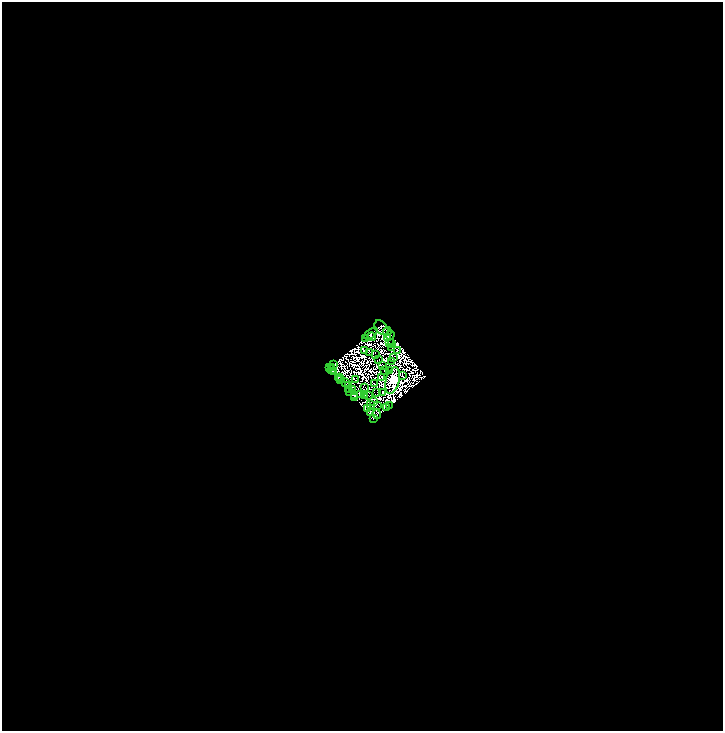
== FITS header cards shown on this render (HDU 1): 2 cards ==
NAXIS1  =                 1442
NAXIS2  =                 1458

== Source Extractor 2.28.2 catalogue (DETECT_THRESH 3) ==
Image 1442 x 1458 px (HDU 1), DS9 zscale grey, zoomed out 1/2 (1 PNG px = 2 x 2 image px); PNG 725 x 733 px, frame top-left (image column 2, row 1458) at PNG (2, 2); each listed source drawn as its Kron ellipse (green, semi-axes under 4 px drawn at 4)
Background 0.0257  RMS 2.2e-05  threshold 6.46e-05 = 3 sigma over >= 5 px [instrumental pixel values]
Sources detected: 183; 128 cannot appear on this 1/2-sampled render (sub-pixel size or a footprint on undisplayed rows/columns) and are neither listed nor drawn; the other 55 listed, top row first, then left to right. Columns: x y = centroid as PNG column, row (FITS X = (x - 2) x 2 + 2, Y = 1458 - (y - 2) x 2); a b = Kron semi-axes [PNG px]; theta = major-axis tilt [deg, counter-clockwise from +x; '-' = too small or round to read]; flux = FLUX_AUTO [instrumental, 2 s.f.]
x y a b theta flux
381 328 8 5 -50 4.8
387 331 4 3 - 1.2
371 334 8 2 36 1.3
390 335 5 2 - 1.7
372 337 4 3 - 1.6
388 337 2 1 - 0.41
365 338 2 1 - 1.1
389 343 2 2 - 0.21
392 344 2 1 - 0.44
392 347 2 1 - 0.16
364 350 2 2 - 3.7
397 350 3 2 - 0.51
369 352 2 1 - 0.77
376 354 3 1 - 1.4
393 358 2 1 - 0.47
379 359 2 1 - 1.3
391 361 2 1 - 0.57
333 365 2 1 - 0.8
383 366 3 1 - 0.5
332 367 2 1 - 0.3
330 368 2 1 - 1.5
331 370 3 2 - 0.88
389 370 2 2 - 0.95
334 371 2 1 - 0.032
384 371 2 1 - 0.41
402 376 3 1 - 1.4
340 377 2 1 - 0.69
382 377 3 1 - 0.033
338 378 2 1 - 0.84
340 380 2 1 - 1.1
356 380 3 1 - 0.6
393 381 13 7 77 1200
346 382 2 1 - 0.084
374 383 2 1 - 1.1
349 385 2 1 - 0.65
365 387 2 1 - 0.68
353 389 2 2 - 1.7
349 390 2 1 - 1.5
349 392 2 1 - 1.3
377 392 2 1 - 0.49
382 392 2 1 - 0.11
360 394 2 1 - 1.2
355 395 3 1 - 0.92
365 395 2 1 - 0.029
369 395 2 1 - 0.94
355 398 2 1 - 0.73
374 401 2 1 - 0.055
371 405 2 1 - 0.73
377 405 2 1 - 0.34
389 406 2 1 - 0.62
386 408 2 2 - 1.3
368 409 2 1 - 1.2
370 412 3 2 - 1.1
377 414 5 1 - 1.2
373 418 2 1 - 0.028
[128 sub-pixel or undisplayed-footprint detections neither listed nor drawn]